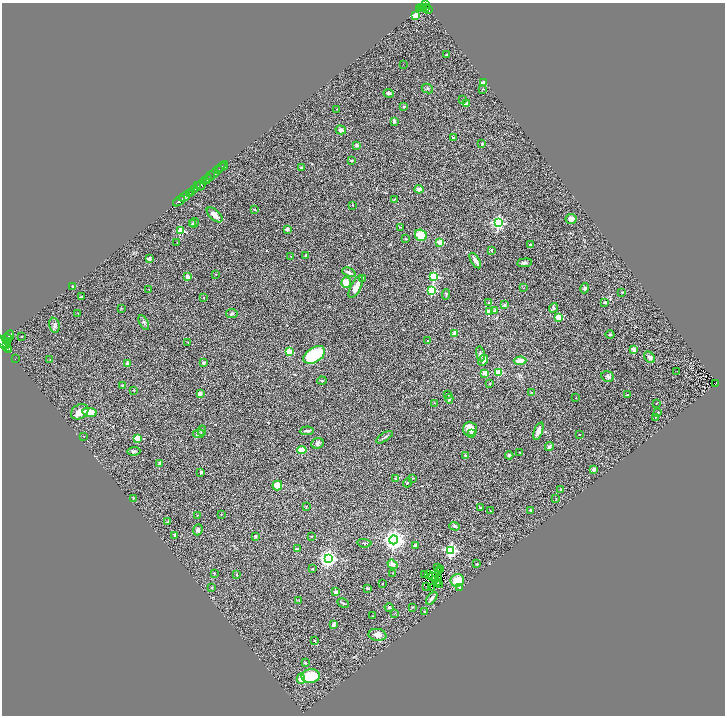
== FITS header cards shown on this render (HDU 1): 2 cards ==
NAXIS1  =                 1446
NAXIS2  =                 1427

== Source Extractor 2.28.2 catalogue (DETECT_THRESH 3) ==
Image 1446 x 1427 px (HDU 1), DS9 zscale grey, zoomed out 1/2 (1 PNG px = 2 x 2 image px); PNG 727 x 718 px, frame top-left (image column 2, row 1426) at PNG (2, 3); each listed source drawn as its Kron ellipse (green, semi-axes under 4 px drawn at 4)
Background 1.31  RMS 0.11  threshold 0.321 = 3 sigma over >= 5 px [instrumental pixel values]
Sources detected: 250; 37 cannot appear on this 1/2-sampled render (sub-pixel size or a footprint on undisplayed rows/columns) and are neither listed nor drawn; the other 213 listed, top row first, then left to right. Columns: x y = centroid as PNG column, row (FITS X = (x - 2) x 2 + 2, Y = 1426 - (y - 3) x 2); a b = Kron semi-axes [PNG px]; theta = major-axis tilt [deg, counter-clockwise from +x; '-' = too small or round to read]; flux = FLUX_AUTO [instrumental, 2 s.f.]
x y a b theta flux
425 5 3 2 - 580
421 7 2 1 - 220
423 8 3 1 - 83
425 8 3 2 - 530
419 9 4 2 - 300
427 9 5 3 - 480
416 15 4 3 - 200
446 55 4 2 - 15
403 64 2 1 - 8.5
483 83 2 2 - 260
427 88 6 4 -27 40
483 89 3 2 - 12
389 93 5 2 - 48
463 99 3 3 - 12
466 104 2 2 - 180
404 106 3 3 - 23
336 109 2 2 - 8.7
394 121 3 3 - 55
341 130 5 4 - 58
453 138 3 2 - 36
482 144 4 3 - 21
357 145 2 2 - 150
351 160 3 3 - 21
222 167 7 2 37 450
302 168 3 2 - 42
219 169 3 2 - 290
214 173 14 2 40 1200
211 175 2 1 - 520
206 180 6 3 33 3900
201 184 7 3 56 1200
197 186 3 1 - 370
194 189 3 3 - 890
419 189 4 3 - 79
192 192 3 2 - 690
190 193 2 2 - 820
184 197 6 2 34 2300
394 200 3 2 - 11
179 201 7 2 34 2000
352 205 2 2 - 23
254 209 3 3 - 13
215 215 9 5 -42 140
571 219 5 5 - 130
194 223 5 4 - 29
498 223 4 4 - 4000
192 224 3 3 - 17
400 227 4 2 - 9.2
287 229 2 2 - 220
180 231 3 3 - 910
421 235 6 5 - 350
406 239 3 2 - 13
177 242 2 1 - 3.8
440 242 2 2 - 520
530 244 3 2 - 12
491 250 2 2 - 39
305 255 4 2 - 14
291 256 3 2 - 11
149 259 2 2 - 180
475 261 8 3 -59 98
525 263 7 4 6 47
349 272 7 3 -22 57
216 274 3 2 - 10
188 277 2 2 - 240
434 277 3 3 - 1700
362 278 2 2 - 11
346 283 5 5 - 250
73 286 3 2 - 17
356 287 12 5 62 200
523 288 3 1 - 6.6
585 288 5 4 - 52
149 289 3 2 - 7.8
432 290 3 3 - 1200
622 292 3 2 - 12
446 294 5 2 - 21
82 297 3 2 - 31
203 298 2 2 - 21
605 302 4 3 - 24
489 303 2 2 - 29
504 305 2 2 - 140
121 308 4 2 - 10
553 308 5 4 - 42
495 311 2 2 - 120
489 312 2 2 - 490
78 313 2 2 - 6.3
232 314 6 4 7 36
558 317 2 2 - 530
144 322 8 4 -61 45
54 325 8 5 -79 54
454 333 2 2 - 270
610 334 4 3 - 23
10 335 5 3 - 2600
22 337 2 2 - 14
7 338 5 4 - 2800
8 341 3 3 - 1500
428 341 2 1 - 13
188 342 2 2 - 8.7
4 343 10 4 -47 5900
7 345 4 2 - 1700
8 350 2 1 - 310
634 350 2 2 - 290
289 352 3 3 - 770
480 354 7 3 -79 36
314 355 12 7 34 1100
649 357 6 4 -46 64
15 359 2 1 - 27
50 360 2 2 - 8.7
483 360 6 3 63 71
520 361 6 4 2 170
127 363 2 2 - 120
203 363 4 3 - 42
677 371 2 1 - 5.8
498 372 3 3 - 800
485 373 2 2 - 330
608 377 6 5 - 52
322 381 4 2 - 16
490 383 3 2 - 14
715 383 4 2 - 86
123 385 3 3 - 16
133 390 3 2 - 8.5
532 392 3 3 - 20
200 394 2 2 - 240
448 395 2 2 - 7.7
627 395 2 2 - 24
576 398 3 2 - 7.2
449 399 5 3 - 26
435 403 2 2 - 6.6
656 403 2 2 - 8.5
80 412 9 7 33 220
90 412 7 3 -10 480
658 412 2 2 - 24
655 417 2 1 - 9.7
470 429 7 7 - 240
202 431 5 2 - 19
307 431 7 3 4 40
538 431 9 4 69 140
199 434 6 4 3 34
472 434 4 3 - 21
579 434 2 2 - 24
83 436 2 1 - 6.5
384 437 9 2 32 38
137 438 3 2 - 620
317 443 6 5 - 42
549 447 4 3 - 44
302 450 5 3 - 360
134 451 6 4 4 38
520 452 3 2 - 8.9
465 455 2 2 - 58
509 455 4 3 - 31
160 463 3 3 - 54
594 469 4 3 - 64
201 472 2 2 - 110
412 478 3 2 - 14
395 479 3 3 - 12
408 483 5 3 - 21
277 485 5 4 - 220
561 490 3 2 - 8.3
133 498 4 2 - 9.2
556 499 3 2 - 8
306 507 3 2 - 15
480 507 3 2 - 9.5
531 510 3 2 - 37
490 511 4 1 - 8.3
221 514 2 2 - 10
197 515 2 2 - 8.2
168 522 2 2 - 63
455 526 5 3 - 37
198 530 5 4 - 49
175 535 2 2 - 51
255 536 2 2 - 79
312 537 2 2 - 13
394 540 4 4 - 14000
364 543 7 2 -5 20
416 546 3 3 - 87
297 549 3 2 - 56
451 550 4 4 - 3700
328 558 4 4 - 6600
392 564 5 3 - 91
477 564 3 2 - 15
437 568 3 1 - 14
312 569 3 2 - 13
440 569 2 1 - 270
439 571 2 1 - 4.8
214 573 3 3 - 15
393 573 2 2 - 6.2
424 574 2 1 - 20
237 575 3 2 - 12
428 575 2 1 - 9.8
433 576 2 1 - 8
439 579 3 1 - 8.4
435 580 2 1 - 3.2
457 580 7 6 - 370
438 582 2 1 - 5.4
382 584 2 1 - 9
440 584 2 1 - 8.3
427 586 3 1 - 7.7
211 588 2 2 - 26
368 588 3 3 - 29
432 588 2 1 - 10
460 588 3 3 - 17
336 592 2 2 - 210
432 598 7 3 50 90
299 601 2 2 - 8.1
343 603 6 2 -29 23
412 607 3 3 - 11
389 608 4 4 - 25
425 612 3 2 - 15
395 613 2 1 - 5.4
373 616 2 2 - 8.4
333 624 3 3 - 61
377 635 9 6 -9 120
315 641 4 2 - 21
305 663 3 3 - 20
311 676 9 6 6 620
301 679 5 4 - 300
At the frame edge (FLAGS 8, measured only in part): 1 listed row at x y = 4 343
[37 sub-pixel or undisplayed-footprint detections neither listed nor drawn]